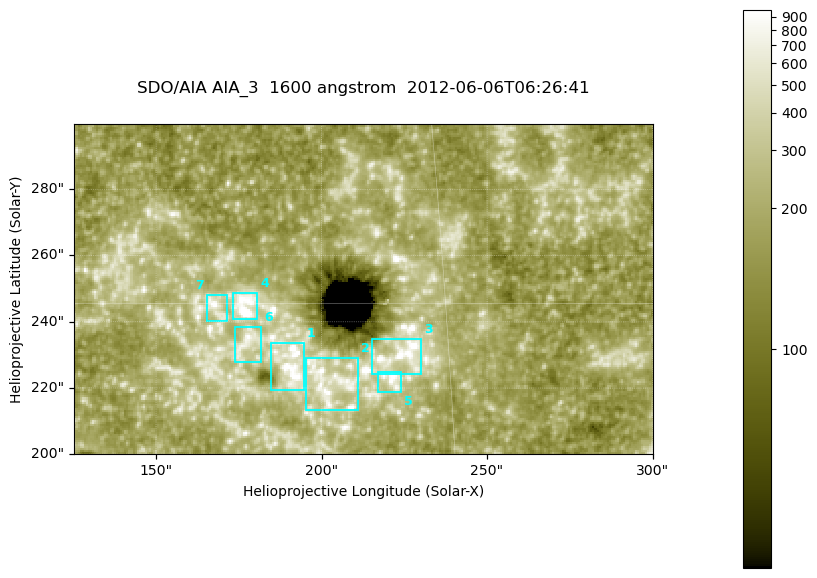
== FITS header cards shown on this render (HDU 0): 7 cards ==
TELESCOP= 'SDO/AIA '
INSTRUME= 'AIA_3   '
WAVELNTH=                 1600
WAVEUNIT= 'angstrom'
DATE-OBS= '2012-06-06T06:26:41.12'
CTYPE1  = 'HPLN-TAN'
CTYPE2  = 'HPLT-TAN'

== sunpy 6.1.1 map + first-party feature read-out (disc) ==
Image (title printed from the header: SDO/AIA AIA_3  1600 angstrom  2012-06-06T06:26:41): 287 x 164 px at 0.609 arcsec/px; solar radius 946 arcsec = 1552 px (partial field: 0.6% of the solar disc is inside the frame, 100% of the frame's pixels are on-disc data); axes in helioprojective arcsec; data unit not stated in the header (colour bar unlabelled)
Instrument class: DISC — disc imager (sunpy class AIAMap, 1600 A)
Bright regions (active regions / flare kernels): reference = the on-disc median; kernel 3 px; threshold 5 sigma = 328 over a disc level ~185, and >= 1.15x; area >= 47 px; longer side >= 3 px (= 1.8 arcsec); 7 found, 7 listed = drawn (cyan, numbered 1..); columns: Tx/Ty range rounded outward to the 2 arcsec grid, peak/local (2 s.f.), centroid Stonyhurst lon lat
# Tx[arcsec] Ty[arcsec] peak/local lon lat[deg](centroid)
1 184..196 218..234 7.7 +12 +14
2 194..212 212..230 5 +13 +14
3 214..230 224..236 7.5 +14 +14
4 172..182 240..250 16 +11 +15
5 216..224 218..226 6.7 +14 +14
6 174..182 228..240 4.3 +11 +14
7 164..172 240..248 5.2 +11 +15